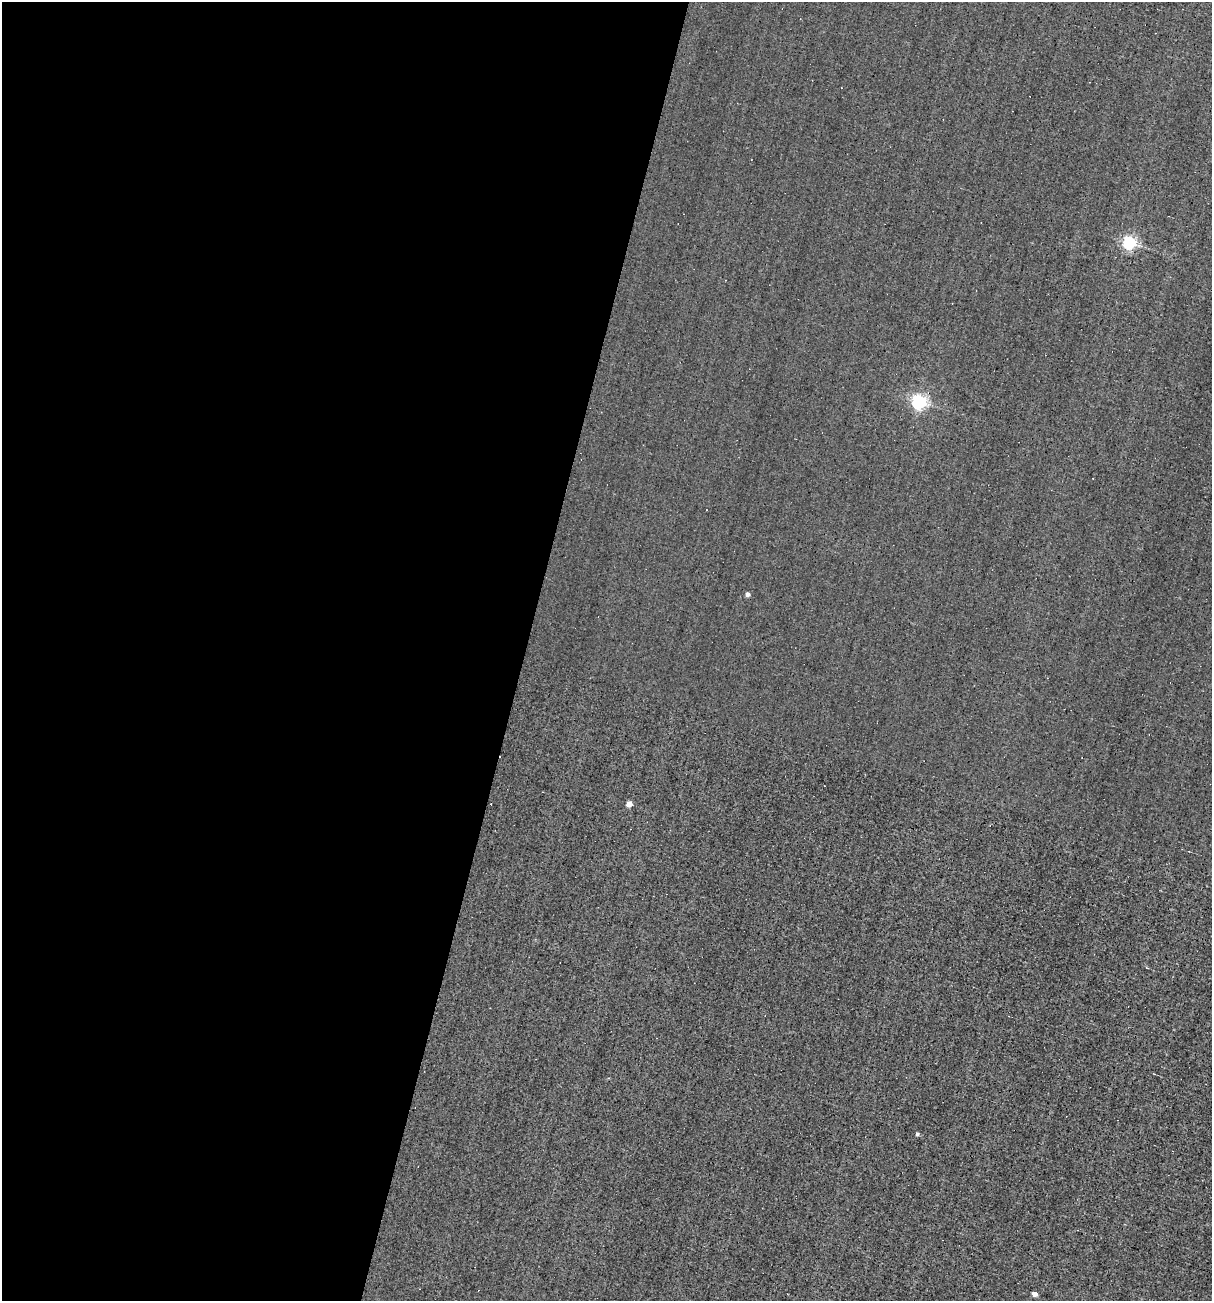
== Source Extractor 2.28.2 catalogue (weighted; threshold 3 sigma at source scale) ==
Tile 5 of 4 x 4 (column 1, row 2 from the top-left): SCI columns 116-1325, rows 2598-3896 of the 5198 x 5194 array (HDU 1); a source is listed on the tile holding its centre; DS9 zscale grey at full resolution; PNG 1214 x 1303 px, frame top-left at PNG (2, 2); no overlay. Shown black and unused: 43% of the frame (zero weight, under 3 of 4 exposures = <1% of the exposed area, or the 3 px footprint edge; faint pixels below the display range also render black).
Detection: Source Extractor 2.28.2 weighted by HDU 2 'WHT'; one run over the whole footprint, this tile lists its part. Background -0.00129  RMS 0.035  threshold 0.158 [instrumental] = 3 sigma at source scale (4.5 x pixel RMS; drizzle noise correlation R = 1.50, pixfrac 1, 0.05/0.05 arcsec/px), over >= 5 px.
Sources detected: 12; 6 cosmic-ray / hot-pixel residue — not listed; the other 6 listed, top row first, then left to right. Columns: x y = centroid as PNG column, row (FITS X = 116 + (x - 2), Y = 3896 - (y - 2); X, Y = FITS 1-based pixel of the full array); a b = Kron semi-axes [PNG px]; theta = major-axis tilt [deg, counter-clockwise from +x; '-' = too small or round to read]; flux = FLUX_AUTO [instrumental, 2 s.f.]
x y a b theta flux
1129 243 6 5 - 610
919 402 6 6 - 890
747 594 4 4 - 13
629 804 4 4 - 33
917 1134 4 4 - 7.7
1035 1294 4 4 - 40